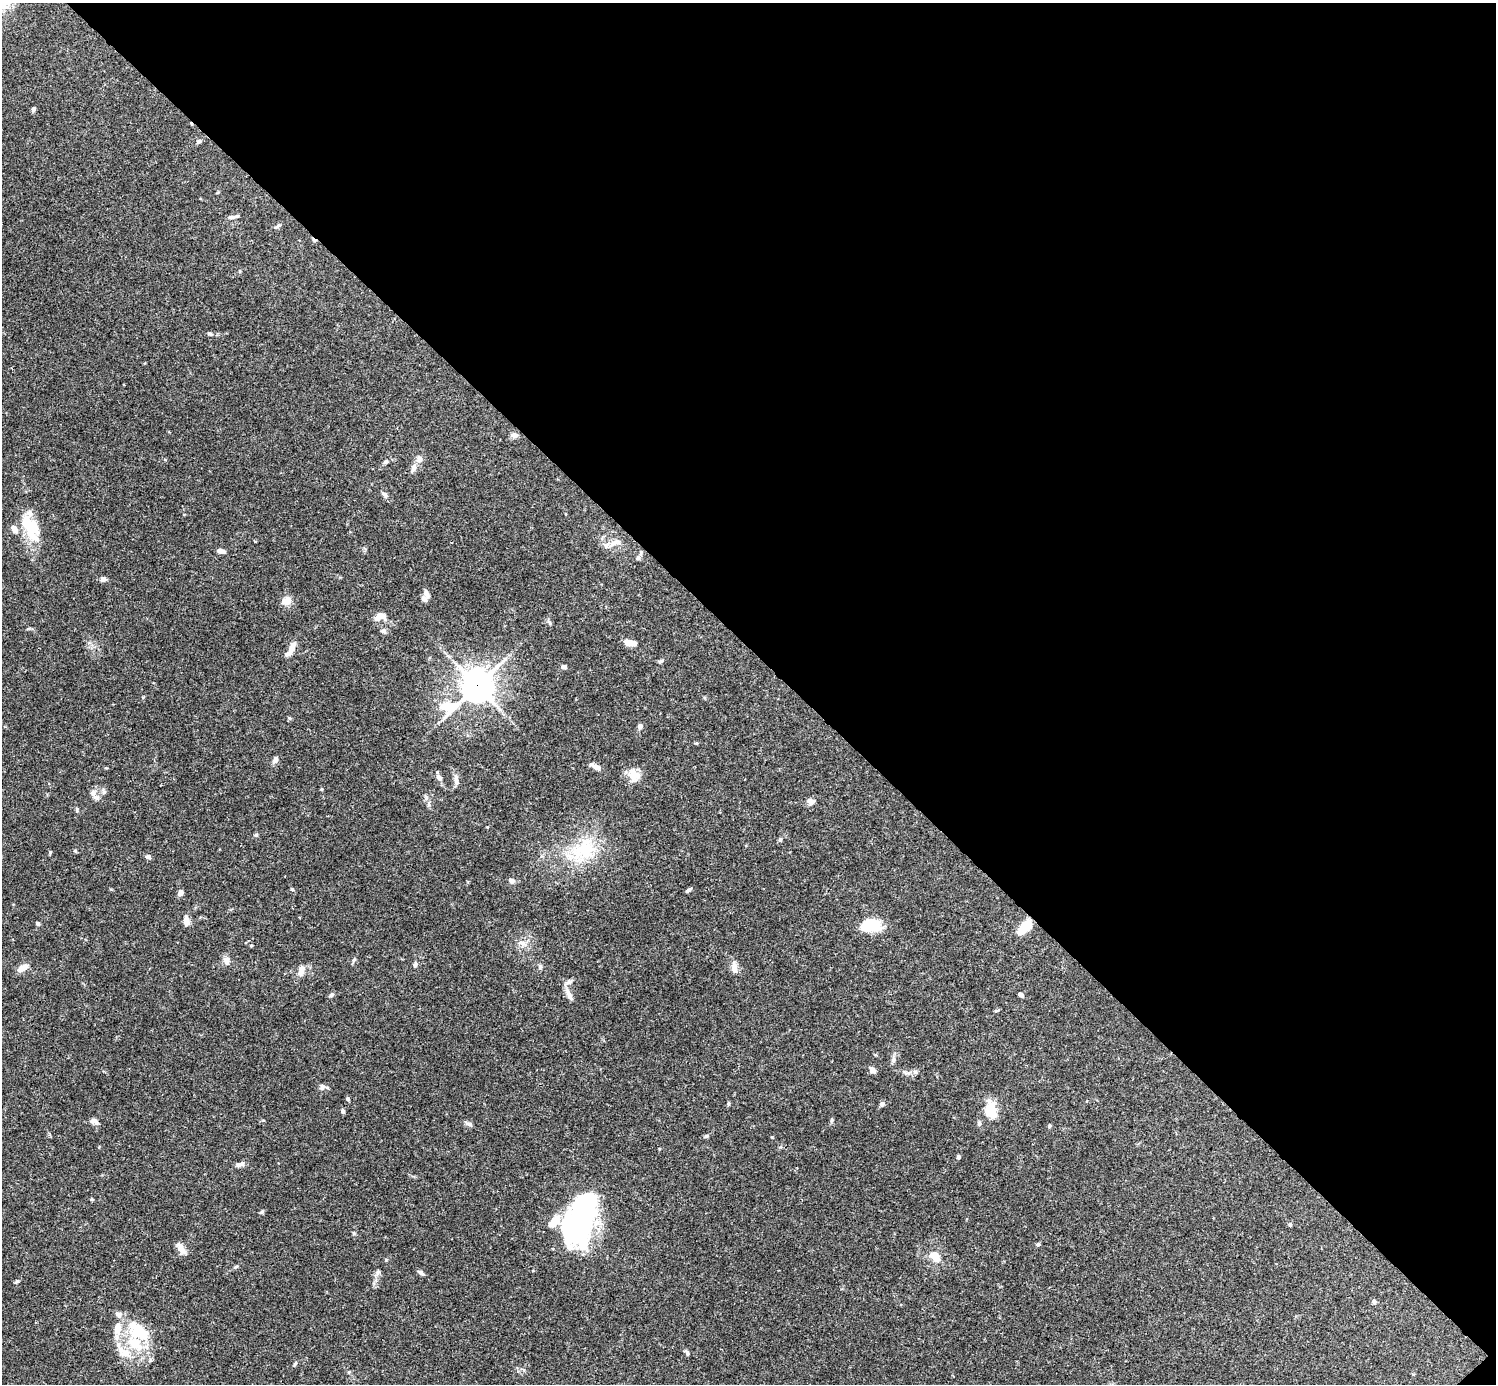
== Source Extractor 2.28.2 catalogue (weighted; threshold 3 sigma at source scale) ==
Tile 8 of 4 x 4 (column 4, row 2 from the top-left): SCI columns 4485-5978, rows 2920-4301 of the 5982 x 5981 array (HDU 1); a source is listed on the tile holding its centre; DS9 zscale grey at full resolution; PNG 1498 x 1386 px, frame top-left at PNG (2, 3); no overlay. Shown black and unused: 47% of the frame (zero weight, under 3 of 4 exposures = <1% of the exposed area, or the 3 px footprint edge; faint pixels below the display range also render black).
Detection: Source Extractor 2.28.2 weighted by HDU 2 'WHT'; one run over the whole footprint, this tile lists its part. Background 0.0696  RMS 0.0032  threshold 0.0143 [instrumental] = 3 sigma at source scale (4.5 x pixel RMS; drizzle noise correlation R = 1.50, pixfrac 1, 0.05/0.05 arcsec/px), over >= 5 px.
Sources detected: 108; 4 inside a brighter object's white glare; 1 cosmic-ray / hot-pixel residue — not listed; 7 inside a brighter listed object's ellipse — not listed separately; the other 96 listed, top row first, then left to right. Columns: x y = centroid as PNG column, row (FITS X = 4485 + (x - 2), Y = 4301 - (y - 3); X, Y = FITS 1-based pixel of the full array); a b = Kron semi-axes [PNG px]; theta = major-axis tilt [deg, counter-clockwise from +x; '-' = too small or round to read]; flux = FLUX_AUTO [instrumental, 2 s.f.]
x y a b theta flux
33 109 5 4 - 0.82
199 141 7 5 23 0.76
231 217 11 4 5 1.1
278 226 9 4 26 0.59
210 334 7 3 -1 0.52
514 435 9 7 -15 1.3
419 459 9 8 - 1.6
386 462 8 5 37 0.65
413 468 11 6 74 1.5
385 494 9 5 -45 0.8
31 528 37 17 -74 12
14 529 10 6 -50 2.1
613 543 12 8 23 2.1
221 551 7 4 -12 1.7
638 557 7 5 72 0.69
103 579 6 6 - 1
426 593 10 6 -65 1.5
287 601 9 7 27 3.6
379 617 15 9 18 3.2
549 623 8 4 -62 0.61
383 631 7 7 - 0.86
629 642 11 6 -7 3.4
291 649 19 7 59 2.9
660 661 7 4 27 0.5
564 667 7 5 -5 0.93
477 686 11 10 - 440
448 706 25 13 7 10
640 726 7 6 - 0.92
275 760 8 6 66 1.2
596 767 13 5 -29 2.1
633 775 17 12 -54 4.2
439 777 8 6 -48 1.3
456 779 16 5 -86 1.4
322 789 5 3 - 0.3
104 792 6 5 - 0.6
93 794 10 7 -54 1.3
811 801 10 7 -20 1.4
77 810 6 4 -89 0.4
487 827 4 3 - 0.21
256 835 6 5 - 0.47
780 839 6 5 - 0.49
584 850 40 26 43 18
148 857 7 5 -15 0.78
512 881 8 7 - 1
292 889 5 4 - 0.35
689 890 8 4 34 0.6
180 893 6 5 - 1.5
186 920 14 7 -86 1.7
37 924 5 4 - 0.6
873 924 20 14 -35 7.1
1025 927 19 10 51 5.5
522 943 14 4 -19 1.3
251 945 4 3 - 0.32
226 960 12 8 -83 1.4
354 960 6 4 31 0.49
415 965 6 5 - 0.73
540 967 7 5 -77 0.65
23 968 13 7 29 2.5
734 968 16 8 -82 2
301 970 17 7 71 1.9
569 982 9 7 31 1.1
1020 994 5 4 - 1
331 995 7 4 22 0.59
569 995 18 6 -64 1.9
893 1060 8 5 80 0.94
872 1070 8 6 -47 1.4
915 1072 7 5 -29 0.7
322 1087 9 6 76 0.82
348 1099 5 4 - 0.47
728 1104 6 3 72 0.38
882 1104 6 5 - 0.86
991 1110 23 14 -81 6.2
343 1111 6 4 -70 0.55
95 1121 10 6 -20 1.2
979 1123 5 5 - 0.57
469 1124 9 5 -22 0.89
1049 1126 6 3 71 0.33
707 1136 6 4 90 0.4
659 1149 4 3 - 0.25
958 1157 5 4 - 0.59
240 1164 13 6 16 1.1
262 1212 6 5 - 0.45
581 1217 37 29 -50 39
1290 1224 5 4 - 0.45
1038 1244 5 4 - 0.53
181 1248 15 7 -57 2.3
934 1256 17 10 -41 3.8
236 1267 6 4 2 0.37
377 1273 11 6 58 1.1
421 1273 8 5 -32 0.8
17 1281 5 5 - 0.41
1374 1302 7 6 - 0.61
137 1332 33 20 -20 13
125 1353 19 11 -27 4.9
687 1353 9 4 -59 0.68
295 1364 7 4 54 0.48
Overlapping masked pixels (flux is a lower limit): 1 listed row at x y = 477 686
Unlisted compact peaks at least as high as the median listed source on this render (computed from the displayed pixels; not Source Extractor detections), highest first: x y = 289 718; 386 1260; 354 1233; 143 697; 50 853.